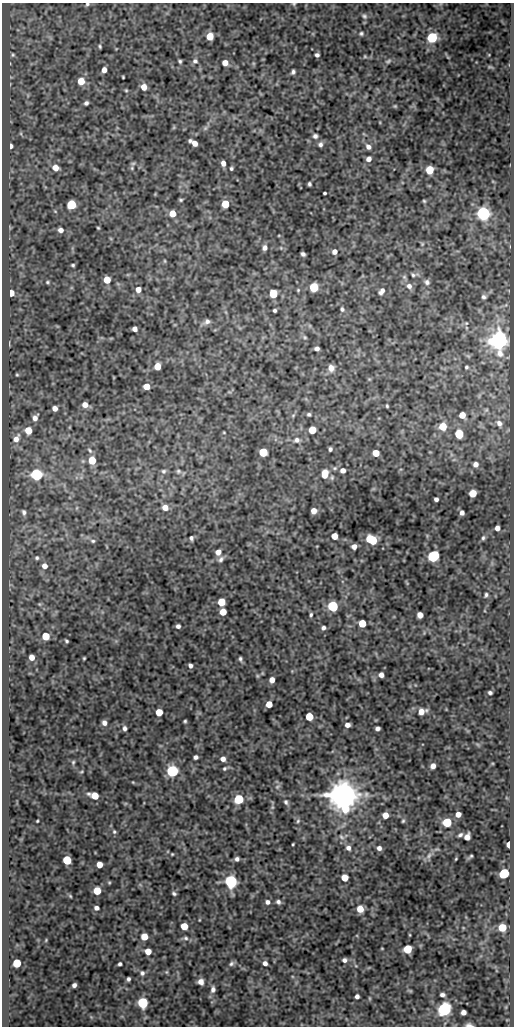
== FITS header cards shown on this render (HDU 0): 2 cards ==
NAXIS1  =                  512
NAXIS2  =                 1024

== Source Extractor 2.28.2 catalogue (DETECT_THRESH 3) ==
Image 512 x 1024 px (HDU 0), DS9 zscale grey, 1 PNG px = 1 image px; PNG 516 x 1028 px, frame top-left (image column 1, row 1024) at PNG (2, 3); no overlay
Background 49.5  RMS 0.55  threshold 1.65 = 3 sigma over >= 5 px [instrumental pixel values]
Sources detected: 221; all 221 listed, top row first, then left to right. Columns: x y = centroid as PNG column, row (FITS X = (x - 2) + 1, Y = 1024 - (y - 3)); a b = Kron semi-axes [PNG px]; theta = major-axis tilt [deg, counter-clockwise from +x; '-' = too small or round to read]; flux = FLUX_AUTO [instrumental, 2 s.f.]
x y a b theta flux
87 4 5 4 - 57
294 4 6 4 20 46
364 16 8 6 -62 89
361 33 5 5 - 61
210 36 5 5 - 680
432 38 6 5 - 3100
100 46 4 3 - 48
13 55 6 5 - 53
317 55 4 4 - 96
365 56 5 4 - 39
180 61 4 3 - 56
195 61 7 7 - 100
388 61 10 5 19 78
225 63 5 5 - 300
490 67 9 4 -11 55
104 70 5 4 - 230
293 72 5 3 - 84
123 77 3 3 - 34
81 81 6 6 - 590
144 87 6 5 - 360
126 90 4 4 - 39
86 103 4 4 - 83
395 106 5 4 - 41
174 127 6 4 72 39
205 128 7 6 - 80
315 136 5 5 - 95
190 141 4 4 - 59
195 143 6 4 -44 250
320 144 6 6 - 100
11 146 5 3 - 120
368 147 8 6 -40 160
369 159 5 5 - 190
223 163 5 4 - 190
55 168 7 6 - 320
132 168 6 5 - 61
231 168 4 4 - 58
430 170 6 5 - 890
309 184 4 3 - 67
325 193 3 3 - 52
181 200 4 3 - 51
424 201 4 3 - 42
225 204 5 5 - 1100
71 205 6 5 - 2200
55 211 5 3 - 30
172 214 5 5 - 510
483 214 6 6 - 9700
98 228 3 3 - 38
61 230 6 5 - 170
422 244 6 4 72 45
265 248 6 5 - 140
334 252 5 5 - 190
303 254 5 4 - 83
165 261 5 3 - 35
73 265 3 3 - 50
413 275 6 5 - 58
107 280 5 5 - 630
47 282 5 4 - 45
427 282 7 6 - 100
409 286 8 7 - 160
314 287 6 5 - 1500
138 289 5 5 - 240
382 291 8 5 55 130
11 293 5 4 - 400
273 294 5 5 - 1400
484 297 7 6 - 95
342 309 5 5 - 65
275 310 4 3 - 64
207 321 8 7 - 130
466 323 5 4 - 38
135 329 5 4 - 150
305 337 5 4 - 48
499 340 7 6 - 36000
317 349 5 4 - 120
157 366 5 5 - 560
466 367 3 3 - 49
331 368 8 7 - 210
17 375 4 4 - 38
146 386 5 5 - 440
85 405 6 6 - 220
387 406 3 3 - 40
55 408 5 4 - 190
309 414 3 3 - 60
293 415 6 4 20 45
462 415 5 5 - 440
35 418 8 6 58 180
499 423 7 6 - 140
443 426 6 5 - 780
28 430 6 5 - 520
312 430 5 5 - 840
224 433 4 3 - 27
459 434 6 5 - 1500
16 439 10 7 57 270
297 440 8 7 - 130
330 449 4 3 - 75
90 450 8 5 -46 74
263 452 5 5 - 1600
376 453 5 5 - 560
92 460 6 5 - 790
475 464 6 5 - 170
335 468 6 5 - 63
343 470 6 5 - 170
163 471 7 6 - 85
178 471 6 6 - 70
325 473 8 6 80 580
36 475 6 6 - 6200
473 493 5 5 - 760
436 499 4 4 - 110
165 507 6 6 - 280
314 511 5 5 - 270
24 512 7 5 -69 98
462 513 4 4 - 140
497 528 5 4 - 170
334 536 5 5 - 500
191 538 4 4 - 81
483 538 6 4 73 63
371 540 8 5 -27 2100
93 541 7 5 -13 77
354 546 5 4 - 210
218 552 6 6 - 230
433 556 7 5 43 5100
37 558 5 5 - 61
221 559 9 5 42 110
44 566 6 6 - 200
486 595 5 4 - 63
221 602 5 5 - 860
333 606 6 5 - 3400
223 612 5 5 - 610
311 614 5 3 - 58
420 615 5 5 - 280
362 623 5 5 - 970
178 626 4 4 - 100
323 628 5 5 - 88
46 636 5 5 - 930
66 641 4 2 - 50
32 657 5 5 - 250
84 658 3 3 - 36
240 659 5 4 - 68
190 666 4 4 - 100
381 675 4 4 - 170
272 680 5 4 - 240
490 692 4 3 - 77
269 704 5 5 - 500
159 712 5 5 - 690
421 712 7 5 25 370
309 717 5 5 - 1000
185 721 3 3 - 47
104 723 5 5 - 160
347 725 5 4 - 170
125 728 6 5 - 110
377 728 4 4 - 110
196 757 4 4 - 100
223 759 5 5 - 170
73 762 6 5 - 56
433 766 5 4 - 180
224 769 5 5 - 56
172 771 6 6 - 5900
81 772 5 3 - 38
133 782 3 3 - 29
277 787 8 4 31 74
344 795 8 7 - 100000
94 796 7 5 -20 660
239 799 5 5 - 2400
286 802 7 5 -62 81
272 807 6 4 -72 46
458 814 5 4 - 250
385 815 5 5 - 340
37 821 3 2 - 32
298 821 6 4 48 58
403 821 5 4 - 50
447 822 5 5 - 1700
114 832 6 4 -69 57
460 835 6 4 32 78
341 837 8 5 -41 100
467 837 6 5 - 260
293 844 3 2 - 34
509 844 5 3 - 370
348 848 7 6 - 130
379 848 5 5 - 130
172 854 3 3 - 33
429 856 10 6 53 150
471 856 5 2 - 49
237 859 4 4 - 96
456 859 3 2 - 30
67 860 5 5 - 1400
99 865 5 5 - 360
504 873 6 5 - 2600
344 878 5 5 - 500
231 881 6 6 - 8600
97 891 5 5 - 770
174 894 4 3 - 61
70 896 6 3 -46 40
267 902 5 5 - 110
278 902 5 5 - 90
96 908 4 4 - 120
360 909 5 5 - 500
184 926 5 5 - 730
502 927 5 5 - 1000
410 935 4 3 - 28
144 937 5 5 - 590
186 938 7 5 -3 87
46 940 5 3 - 31
407 949 5 5 - 1500
148 951 5 5 - 410
344 960 5 5 - 100
17 963 5 5 - 1300
265 963 4 4 - 130
120 964 4 3 - 71
231 964 8 6 45 84
166 972 5 5 - 46
142 973 6 6 - 95
128 979 4 3 - 80
201 982 6 6 - 210
74 985 4 4 - 120
213 989 8 6 82 140
410 991 7 4 -19 39
442 995 5 4 - 110
357 996 4 4 - 120
143 1003 6 5 - 3600
444 1009 6 6 - 11000
463 1012 5 4 - 190
469 1025 8 4 -7 130
At the frame edge (FLAGS 8, measured only in part): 3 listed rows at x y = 87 4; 294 4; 469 1025